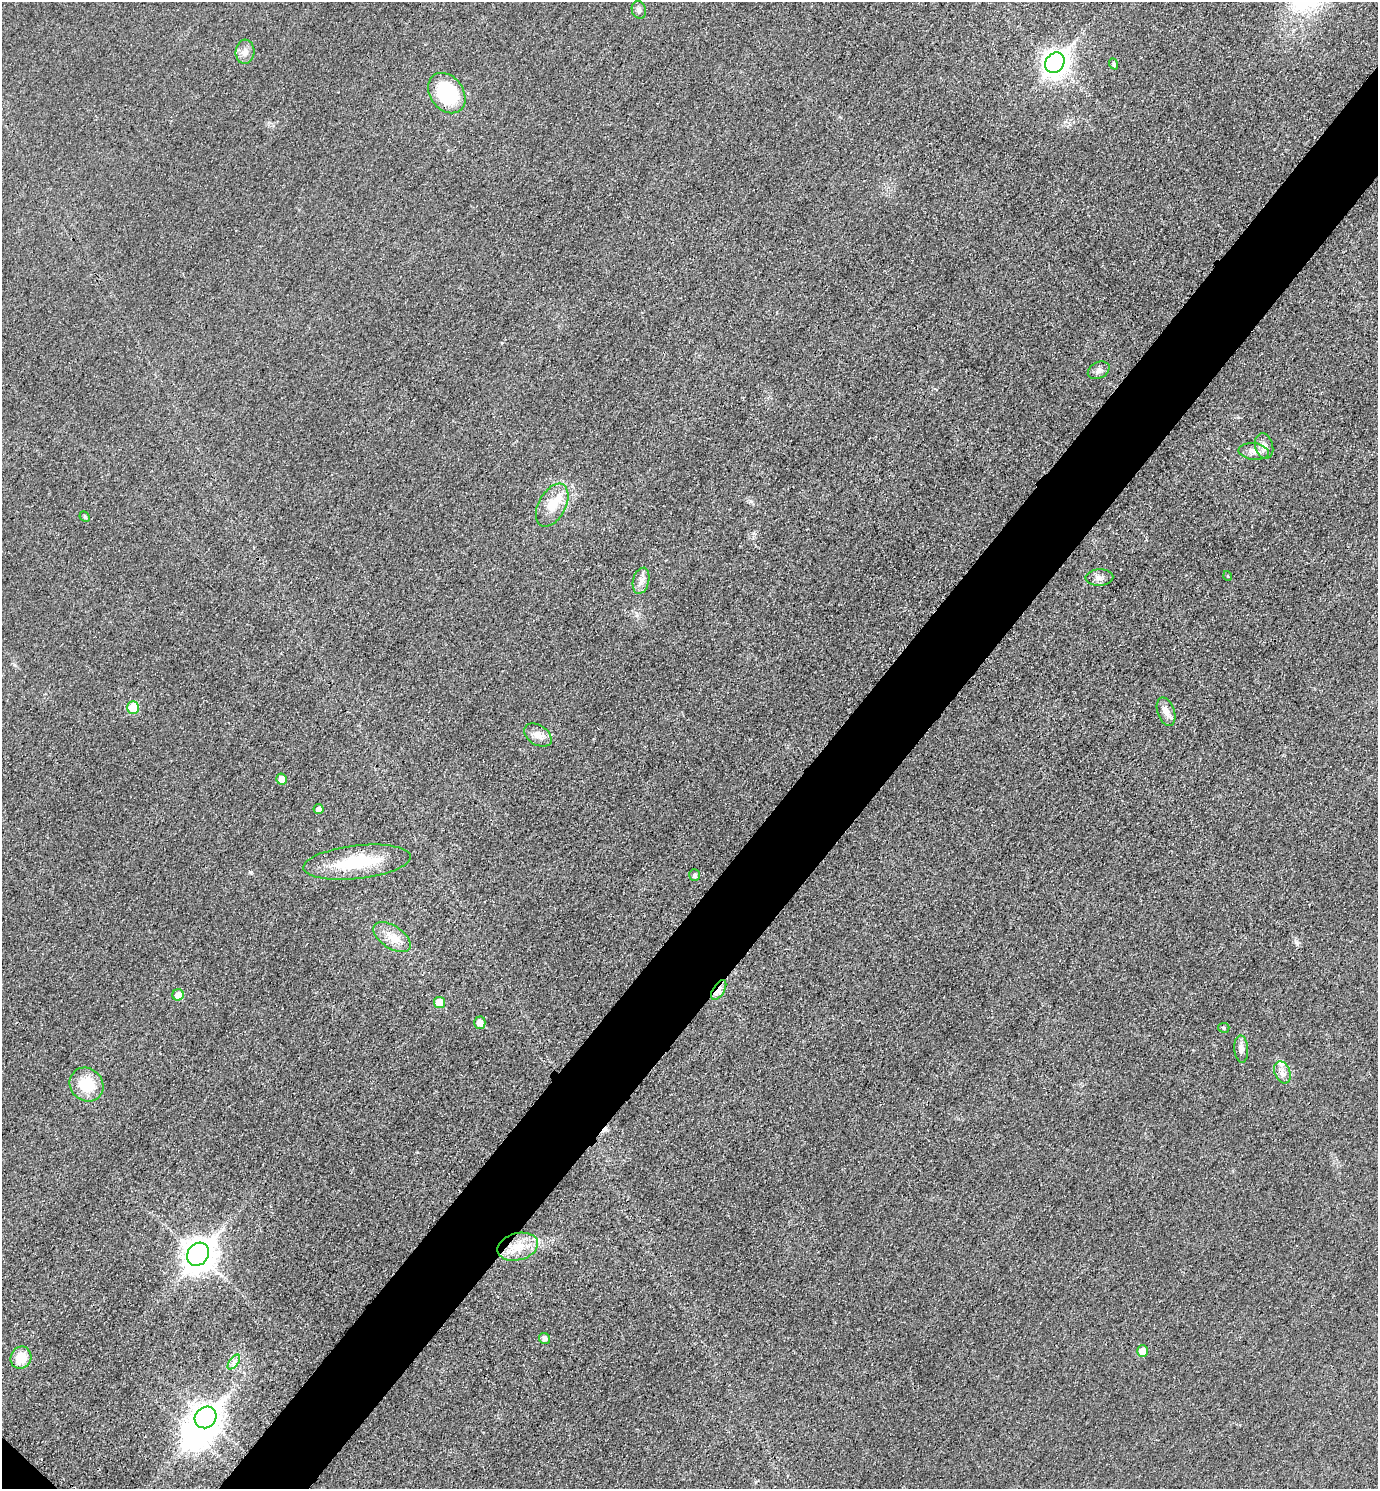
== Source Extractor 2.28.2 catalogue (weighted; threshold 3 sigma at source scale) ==
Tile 10 of 4 x 4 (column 2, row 3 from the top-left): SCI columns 1551-2926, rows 1510-2996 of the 5996 x 5995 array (HDU 1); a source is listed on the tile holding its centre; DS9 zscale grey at full resolution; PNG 1380 x 1491 px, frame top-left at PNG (2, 2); each listed source drawn as its Kron ellipse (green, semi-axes under 4 px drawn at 4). Shown black and unused: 6% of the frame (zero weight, under 3 of 4 exposures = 2% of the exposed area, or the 3 px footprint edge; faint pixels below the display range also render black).
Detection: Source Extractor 2.28.2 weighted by HDU 2 'WHT'; one run over the whole footprint, this tile lists its part. Background 0.0261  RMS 0.0063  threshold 0.0282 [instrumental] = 3 sigma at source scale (4.5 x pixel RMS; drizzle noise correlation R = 1.50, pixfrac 1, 0.05/0.05 arcsec/px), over >= 5 px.
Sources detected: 40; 1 inside a brighter object's white glare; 1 cosmic-ray / hot-pixel residue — neither listed nor drawn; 2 inside a brighter listed object's ellipse — not listed separately; the other 36 listed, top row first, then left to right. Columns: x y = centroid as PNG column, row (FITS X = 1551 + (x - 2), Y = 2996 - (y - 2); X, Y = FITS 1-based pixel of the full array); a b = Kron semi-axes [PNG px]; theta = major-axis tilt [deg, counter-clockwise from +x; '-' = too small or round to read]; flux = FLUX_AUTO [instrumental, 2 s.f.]
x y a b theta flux
639 10 9 7 -73 2.2
245 52 12 9 86 4
1055 63 11 9 52 490
1114 64 5 4 - 1.4
447 93 22 16 -53 53
1099 370 11 8 28 2.8
1264 446 13 9 -74 4
1254 452 15 8 -6 4.3
552 505 23 13 62 13
85 517 6 4 -46 0.87
1228 576 5 3 - 0.46
1099 578 14 8 3 3.3
641 581 13 8 76 4
133 708 6 6 - 17
1166 712 15 8 -70 4.2
538 735 15 9 -33 5.1
282 779 5 5 - 7.5
319 809 5 5 - 4
357 862 54 16 6 33
695 875 6 5 - 1.6
392 937 21 11 -34 8.4
719 990 11 5 58 5.7
178 995 6 5 - 7.1
439 1002 6 5 - 10
480 1023 6 6 - 6.2
1224 1028 5 5 - 0.86
1241 1049 14 7 -86 3.2
1282 1072 11 7 -68 3.4
86 1085 18 16 -46 17
518 1247 21 13 15 13
198 1254 12 10 52 890
545 1339 6 5 - 2.3
1142 1351 5 5 - 6.7
21 1358 11 10 - 12
234 1362 9 4 53 2.1
206 1417 11 10 - 610
Overlapping masked pixels (flux is a lower limit): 1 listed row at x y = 719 990
Unlisted compact peaks at least as high as the median listed source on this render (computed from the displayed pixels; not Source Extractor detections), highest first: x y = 250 872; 1296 942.